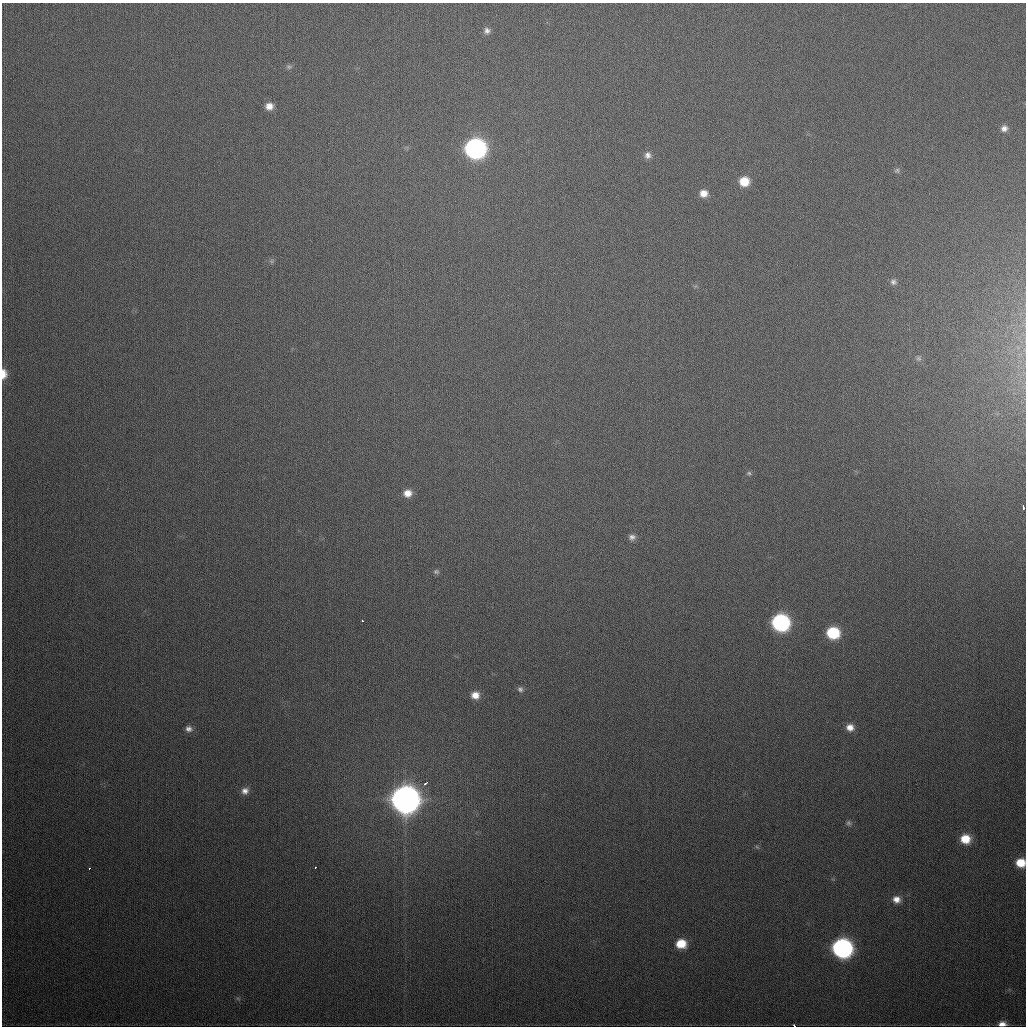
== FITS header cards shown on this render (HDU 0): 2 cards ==
NAXIS1  =                 1024
NAXIS2  =                 1024

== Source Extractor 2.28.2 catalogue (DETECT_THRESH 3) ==
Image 1024 x 1024 px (HDU 0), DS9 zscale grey, 1 PNG px = 1 image px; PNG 1028 x 1028 px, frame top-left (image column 1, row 1024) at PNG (2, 3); no overlay
Background 392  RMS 15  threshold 44.1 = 3 sigma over >= 5 px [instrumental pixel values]
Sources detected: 39; all 39 listed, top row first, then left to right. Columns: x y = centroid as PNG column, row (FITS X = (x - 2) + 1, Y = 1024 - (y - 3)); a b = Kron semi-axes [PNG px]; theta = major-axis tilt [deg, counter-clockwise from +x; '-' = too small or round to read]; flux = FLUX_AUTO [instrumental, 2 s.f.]
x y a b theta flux
487 31 9 9 - 4.6e+03
289 67 7 5 43 2.2e+03
269 106 8 8 - 7.9e+03
1004 128 8 7 - 4.8e+03
475 149 11 10 - 4.6e+05
648 155 9 8 - 4.8e+03
897 170 7 7 - 2.3e+03
744 181 9 9 - 2.0e+04
703 193 9 8 - 8.6e+03
272 261 6 4 72 1.7e+03
893 282 9 8 - 3.5e+03
919 358 7 6 - 2.4e+03
4 374 11 6 89 9.9e+03
749 473 7 5 -4 1.9e+03
407 493 9 8 - 8.9e+03
1023 507 4 2 - 3.0e+03
632 537 8 7 - 4.2e+03
436 572 8 6 0 2.3e+03
362 621 3 3 - 1.7e+03
780 623 11 10 - 2.2e+05
833 633 10 9 - 5.5e+04
520 689 7 7 - 2.8e+03
475 695 9 8 - 9.3e+03
850 727 9 8 - 8.0e+03
189 729 9 8 - 4.5e+03
426 783 5 3 - 2.4e+03
245 791 9 8 - 5.7e+03
405 800 12 11 - 1.7e+06
849 823 7 6 - 2.3e+03
965 839 10 9 - 2.0e+04
757 847 6 4 -44 1.3e+03
1021 863 9 8 - 1.9e+04
315 867 3 2 - 9.2e+03
89 869 3 2 - 1.7e+03
896 899 9 8 - 7.5e+03
681 944 10 8 0 2.0e+04
842 948 11 10 - 3.7e+05
1002 1024 8 5 3 6.3e+03
794 1025 3 2 - 1.9e+03
At the frame edge (FLAGS 8, measured only in part): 4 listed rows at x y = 4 374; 1021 863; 1002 1024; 794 1025